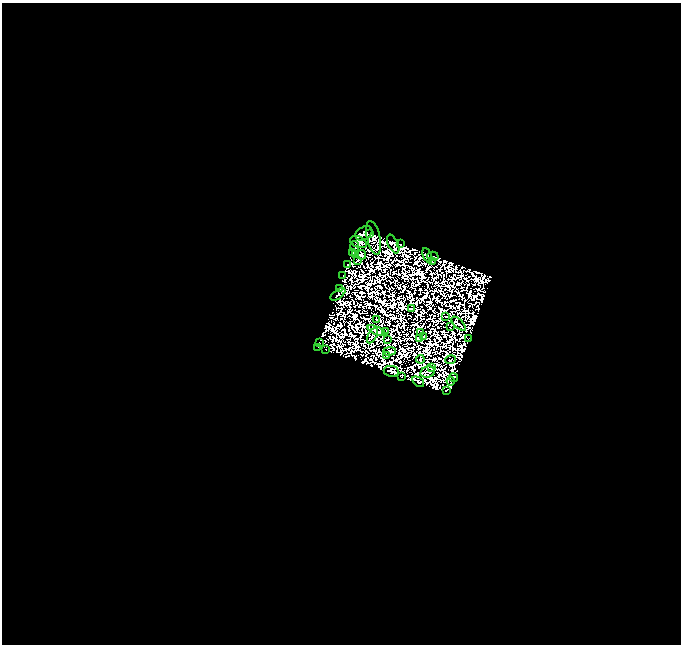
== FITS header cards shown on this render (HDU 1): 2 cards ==
NAXIS1  =                  679
NAXIS2  =                  642

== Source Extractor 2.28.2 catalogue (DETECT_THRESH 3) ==
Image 679 x 642 px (HDU 1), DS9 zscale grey, 1 PNG px = 1 image px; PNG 683 x 646 px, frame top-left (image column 1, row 642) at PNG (2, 3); each listed source drawn as its Kron ellipse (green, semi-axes under 4 px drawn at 4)
Background 0.054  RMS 3.4e-06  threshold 1.02e-05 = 3 sigma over >= 5 px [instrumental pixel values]
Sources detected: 141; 95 with non-positive FLUX_AUTO (blend fragments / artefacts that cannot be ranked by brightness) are neither listed nor drawn; the other 46 listed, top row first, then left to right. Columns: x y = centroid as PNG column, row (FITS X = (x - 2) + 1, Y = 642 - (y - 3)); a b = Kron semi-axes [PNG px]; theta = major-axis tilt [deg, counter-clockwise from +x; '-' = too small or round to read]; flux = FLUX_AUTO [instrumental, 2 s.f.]
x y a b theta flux
364 233 9 6 30 3.6
370 234 4 2 - 2.1
374 238 17 6 -77 2.5
358 242 8 5 -24 2.7
393 244 10 5 -64 3.3
400 244 3 2 - 0.21
355 247 5 3 - 0.16
352 252 3 2 - 0.18
356 254 3 2 - 0.12
361 255 5 5 - 0.58
427 255 8 4 -66 0.74
433 256 6 2 -17 0.038
358 260 4 2 - 0.4
433 261 3 2 - 0.3
347 264 3 2 - 0.52
343 275 3 2 - 0.43
339 288 3 2 - 0.43
338 294 9 3 37 1.4
411 309 3 2 - 0.33
446 317 3 2 - 0.42
377 320 4 2 - 0.35
459 324 9 2 -44 0.55
450 326 3 2 - 0.6
376 331 9 4 -24 0.49
386 332 4 2 - 0.2
421 332 2 2 - 0.16
372 336 8 3 61 0.41
424 337 3 2 - 0.15
419 338 3 2 - 0.22
387 339 4 2 - 0.41
469 339 2 2 - 0.068
319 342 3 2 - 0.46
318 347 2 2 - 0.21
326 350 3 2 - 0.43
389 351 6 3 2 0.013
387 356 3 2 - 0.36
420 359 4 2 - 0.92
450 360 5 2 - 0.24
431 368 3 2 - 0.25
391 371 8 5 -8 0.55
428 372 7 5 21 2.3
401 377 3 3 - 0.78
454 377 4 3 - 0.9
451 381 4 2 - 1.5
418 382 7 3 -36 0.94
446 390 3 2 - 0.38
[95 non-positive-flux detections neither listed nor drawn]